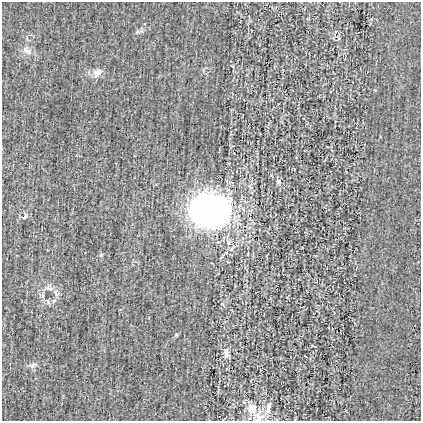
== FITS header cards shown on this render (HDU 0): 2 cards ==
NAXIS1  =                  419
NAXIS2  =                  419

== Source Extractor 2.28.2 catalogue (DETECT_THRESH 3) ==
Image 419 x 419 px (HDU 0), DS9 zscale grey, 1 PNG px = 1 image px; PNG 423 x 423 px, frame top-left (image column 1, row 419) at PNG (2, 2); no overlay
Background 0.00326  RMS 0.028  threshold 0.0847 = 3 sigma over >= 5 px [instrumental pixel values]
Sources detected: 17; all 17 listed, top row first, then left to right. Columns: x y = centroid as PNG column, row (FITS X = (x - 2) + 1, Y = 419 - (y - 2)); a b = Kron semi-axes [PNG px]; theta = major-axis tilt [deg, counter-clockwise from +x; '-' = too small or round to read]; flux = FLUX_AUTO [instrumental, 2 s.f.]
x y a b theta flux
137 32 6 4 19 3.2
338 38 6 3 -72 2.2
26 50 14 9 -34 12
97 73 13 10 43 12
278 181 7 7 - 4.6
211 211 32 27 -3 590
24 217 8 4 48 3.3
101 255 6 4 71 2.2
50 289 10 6 -19 7.7
43 295 6 4 73 3.3
48 301 6 4 -71 2.9
222 304 5 3 - 2.5
226 353 15 7 -86 9.3
33 365 12 6 17 7
252 408 16 13 -65 21
268 409 17 6 79 11
259 417 19 13 -15 21
At the frame edge (FLAGS 8, measured only in part): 1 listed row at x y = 259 417